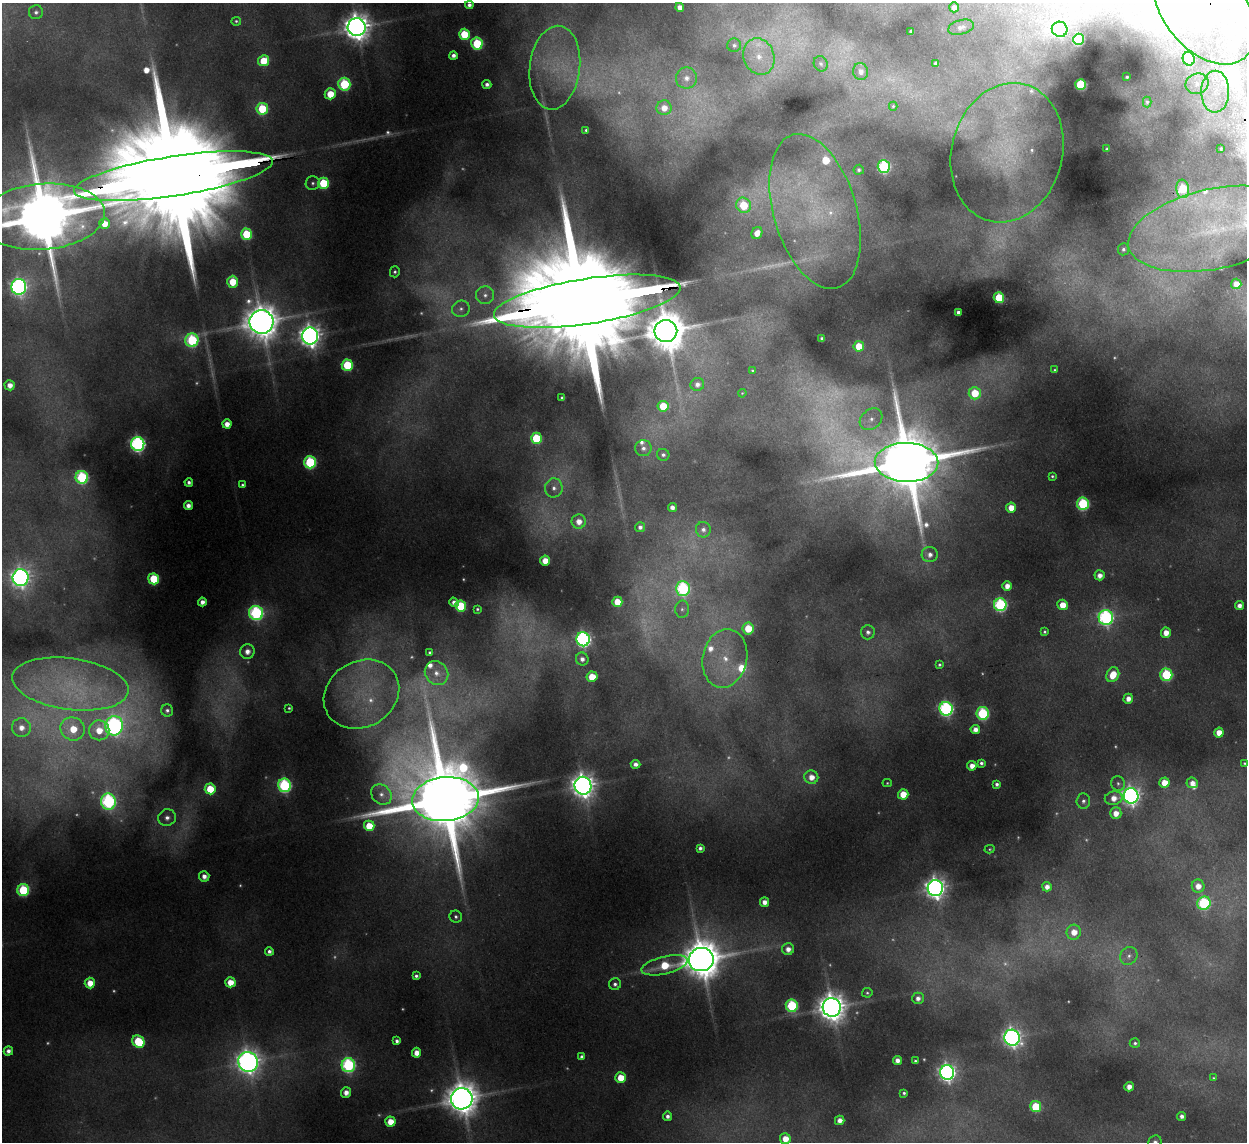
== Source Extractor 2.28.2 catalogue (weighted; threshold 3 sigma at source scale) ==
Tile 10 of 4 x 4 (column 2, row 3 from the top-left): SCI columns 1297-2541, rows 1294-2433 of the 5082 x 4980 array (HDU 1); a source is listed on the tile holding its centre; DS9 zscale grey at full resolution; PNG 1249 x 1144 px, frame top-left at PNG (2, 3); each listed source drawn as its Kron ellipse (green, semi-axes under 4 px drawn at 4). Shown black and unused: <1% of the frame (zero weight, under 2 of 3 exposures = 3% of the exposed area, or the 3 px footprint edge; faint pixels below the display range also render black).
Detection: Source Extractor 2.28.2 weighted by HDU 2 'WHT'; one run over the whole footprint, this tile lists its part. Background 0.189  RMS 0.016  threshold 0.0721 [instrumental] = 3 sigma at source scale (4.5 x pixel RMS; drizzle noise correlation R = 1.50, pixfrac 1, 0.05/0.05 arcsec/px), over >= 5 px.
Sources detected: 287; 58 too faint to see at this stretch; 1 inside a brighter object's white glare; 1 long thin detection or spike segment (spike, bleed or trail) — neither listed nor drawn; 14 inside a brighter listed object's ellipse — not listed separately; the other 213 listed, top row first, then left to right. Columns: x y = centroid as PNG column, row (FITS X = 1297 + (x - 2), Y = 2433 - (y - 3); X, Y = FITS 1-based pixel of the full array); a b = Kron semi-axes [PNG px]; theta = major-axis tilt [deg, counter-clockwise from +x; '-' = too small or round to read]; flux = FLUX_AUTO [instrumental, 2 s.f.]
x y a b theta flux
469 5 4 4 - 7.3
680 7 4 4 - 13
954 7 5 4 - 9.1
1204 9 63 40 -50 3700
36 12 7 7 - 7.2
236 21 5 4 - 2.9
357 27 9 9 - 2700
961 27 13 7 14 10
1060 29 8 7 - 280
911 31 4 3 - 3.1
464 34 5 5 - 72
1078 39 5 5 - 200
477 43 6 6 - 130
734 45 7 6 - 6.3
453 55 4 4 - 8.9
759 57 18 15 -69 45
1189 59 7 6 - 89
264 61 5 5 - 60
936 63 4 4 - 5.4
821 64 8 6 -63 6
555 68 42 25 83 120
861 71 8 7 - 11
1127 77 3 3 - 1.8
686 78 10 10 - 17
344 84 6 6 - 150
487 84 4 4 - 7.9
1197 84 12 10 22 16
1081 85 5 5 - 150
1215 92 21 14 89 51
330 94 5 5 - 43
1147 102 5 4 - 2.8
893 106 4 4 - 2.2
664 108 7 7 - 23
262 109 6 6 - 100
586 130 4 3 - 3.9
1107 149 3 3 - 2.1
1221 149 3 3 - 2.9
1007 153 71 55 75 260
884 167 6 6 - 240
859 170 5 5 - 4.1
173 176 100 20 9 130000
313 183 7 6 - 5.3
323 183 5 5 - 100
1183 189 9 6 -85 92
744 205 8 7 - 66
815 211 80 41 -74 270
42 217 63 33 4 21000
105 224 5 5 - 27
1214 229 87 40 12 270
757 233 6 5 - 21
246 234 6 5 - 90
1123 249 6 5 - 5.1
395 272 5 5 - 3.8
233 282 6 5 - 52
1236 284 5 5 - 20
19 287 8 7 - 690
485 295 9 9 - 10
999 298 5 5 - 77
587 301 94 22 9 120000
461 309 9 8 - 8.8
958 312 4 3 - 6.8
261 322 12 12 - 4700
666 331 11 11 - 6800
310 336 8 8 - 1700
822 338 3 3 - 3.6
192 340 6 6 - 210
859 346 5 5 - 39
347 365 5 5 - 120
1055 370 3 3 - 2.8
752 371 3 3 - 1.8
697 384 7 6 - 9.5
10 385 5 5 - 15
742 393 4 3 - 1.5
975 393 6 6 - 55
562 398 3 3 - 3.3
663 406 5 5 - 59
871 419 12 9 40 17
227 424 4 4 - 17
536 438 5 5 - 100
138 444 7 6 - 540
643 448 8 8 - 9.5
663 455 6 6 - 5.4
310 462 6 6 - 190
906 462 32 19 -1 24000
1052 476 4 3 - 2.9
82 477 6 6 - 210
189 482 4 4 - 6.7
243 485 4 3 - 3.5
554 488 9 8 - 13
1083 504 6 6 - 200
188 506 4 4 - 12
672 507 4 4 - 10
1011 508 5 5 - 26
579 522 7 7 - 20
640 527 5 5 - 6.7
703 530 8 7 - 8.9
930 555 8 7 - 12
545 560 5 5 - 27
1100 575 5 5 - 13
21 578 8 8 - 1100
154 579 5 5 - 100
1007 586 5 4 - 16
683 589 7 7 - 310
202 602 4 4 - 11
454 602 5 4 - 10
617 602 5 5 - 46
1000 605 6 6 - 310
1063 605 5 5 - 30
461 606 5 5 - 96
1239 606 4 4 - 11
477 609 3 3 - 2.7
682 609 8 7 - 6.7
256 613 7 7 - 340
1106 618 7 7 - 480
748 628 6 5 - 50
868 632 7 7 - 6.4
1045 632 4 4 - 3
1166 633 5 5 - 19
583 639 7 6 - 520
247 651 7 7 - 16
430 653 4 4 - 5.3
725 658 29 22 79 91
582 659 6 6 - 9.7
939 665 3 3 - 2.9
436 673 12 11 - 20
1113 675 8 6 61 41
1166 675 6 6 - 170
592 677 5 5 - 42
70 684 59 25 -8 210
361 694 39 33 31 160
1128 699 5 4 - 14
289 708 3 3 - 2.6
946 709 7 6 - 440
167 710 6 6 - 5.8
983 713 6 6 - 180
114 726 10 9 - 590
21 728 9 9 - 20
73 729 12 11 - 53
975 729 5 4 - 14
99 730 10 10 - 35
1219 733 5 4 - 26
981 763 4 4 - 4.9
1245 763 3 3 - 2.2
636 764 5 4 - 9.2
972 766 5 5 - 16
811 777 7 6 - 21
1164 782 5 5 - 30
887 783 4 4 - 2.2
1118 783 7 7 - 5.4
1192 783 6 5 - 13
997 784 4 4 - 5.5
284 785 7 6 - 320
583 786 9 8 - 1900
210 789 5 5 - 54
381 794 11 9 -45 13
903 794 5 5 - 35
1131 796 8 7 - 980
1114 798 9 6 12 19
445 799 33 22 5 33000
1083 801 7 7 - 7.3
108 802 8 7 - 380
1116 813 6 6 - 20
167 818 9 8 - 12
369 826 5 5 - 46
700 848 4 4 - 6.2
990 849 5 4 - 2.3
204 876 5 5 - 12
1198 886 6 6 - 19
1047 887 5 4 - 11
935 888 8 7 - 1400
23 890 6 6 - 160
764 902 4 4 - 14
1204 903 7 6 - 210
456 917 6 6 - 4.7
1074 932 7 7 - 23
788 949 6 6 - 14
269 951 4 4 - 6.7
1129 956 9 8 - 9
701 960 12 11 - 6200
665 965 23 8 14 70
416 976 4 4 - 5.3
230 982 5 5 - 30
90 983 5 5 - 29
615 984 6 6 - 6.7
867 993 5 4 - 3.1
918 998 6 5 - 10
792 1006 6 6 - 180
832 1007 9 9 - 3100
1012 1038 8 7 - 950
397 1041 4 4 - 7.1
138 1042 6 5 - 110
1135 1043 5 5 - 4
8 1051 5 4 - 9.4
416 1053 5 4 - 20
582 1056 4 4 - 4.9
897 1060 4 4 - 12
915 1061 3 3 - 3.5
248 1062 10 9 - 1900
348 1065 7 6 - 330
947 1072 7 7 - 870
621 1078 5 5 - 43
1213 1078 4 3 - 2
1129 1087 5 4 - 14
346 1092 5 5 - 14
904 1093 4 3 - 3.5
462 1099 10 10 - 4000
1036 1107 5 5 - 88
667 1116 5 4 - 8.1
1182 1116 4 4 - 9
840 1120 5 4 - 14
390 1122 5 5 - 31
785 1139 5 5 - 28
1155 1142 7 6 - 7.3
Overlapping masked pixels (flux is a lower limit): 4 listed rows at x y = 1204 9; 173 176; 42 217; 587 301
Isophote crosses this tile's border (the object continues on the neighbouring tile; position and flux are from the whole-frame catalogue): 5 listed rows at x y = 1204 9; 173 176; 42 217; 785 1139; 1155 1142